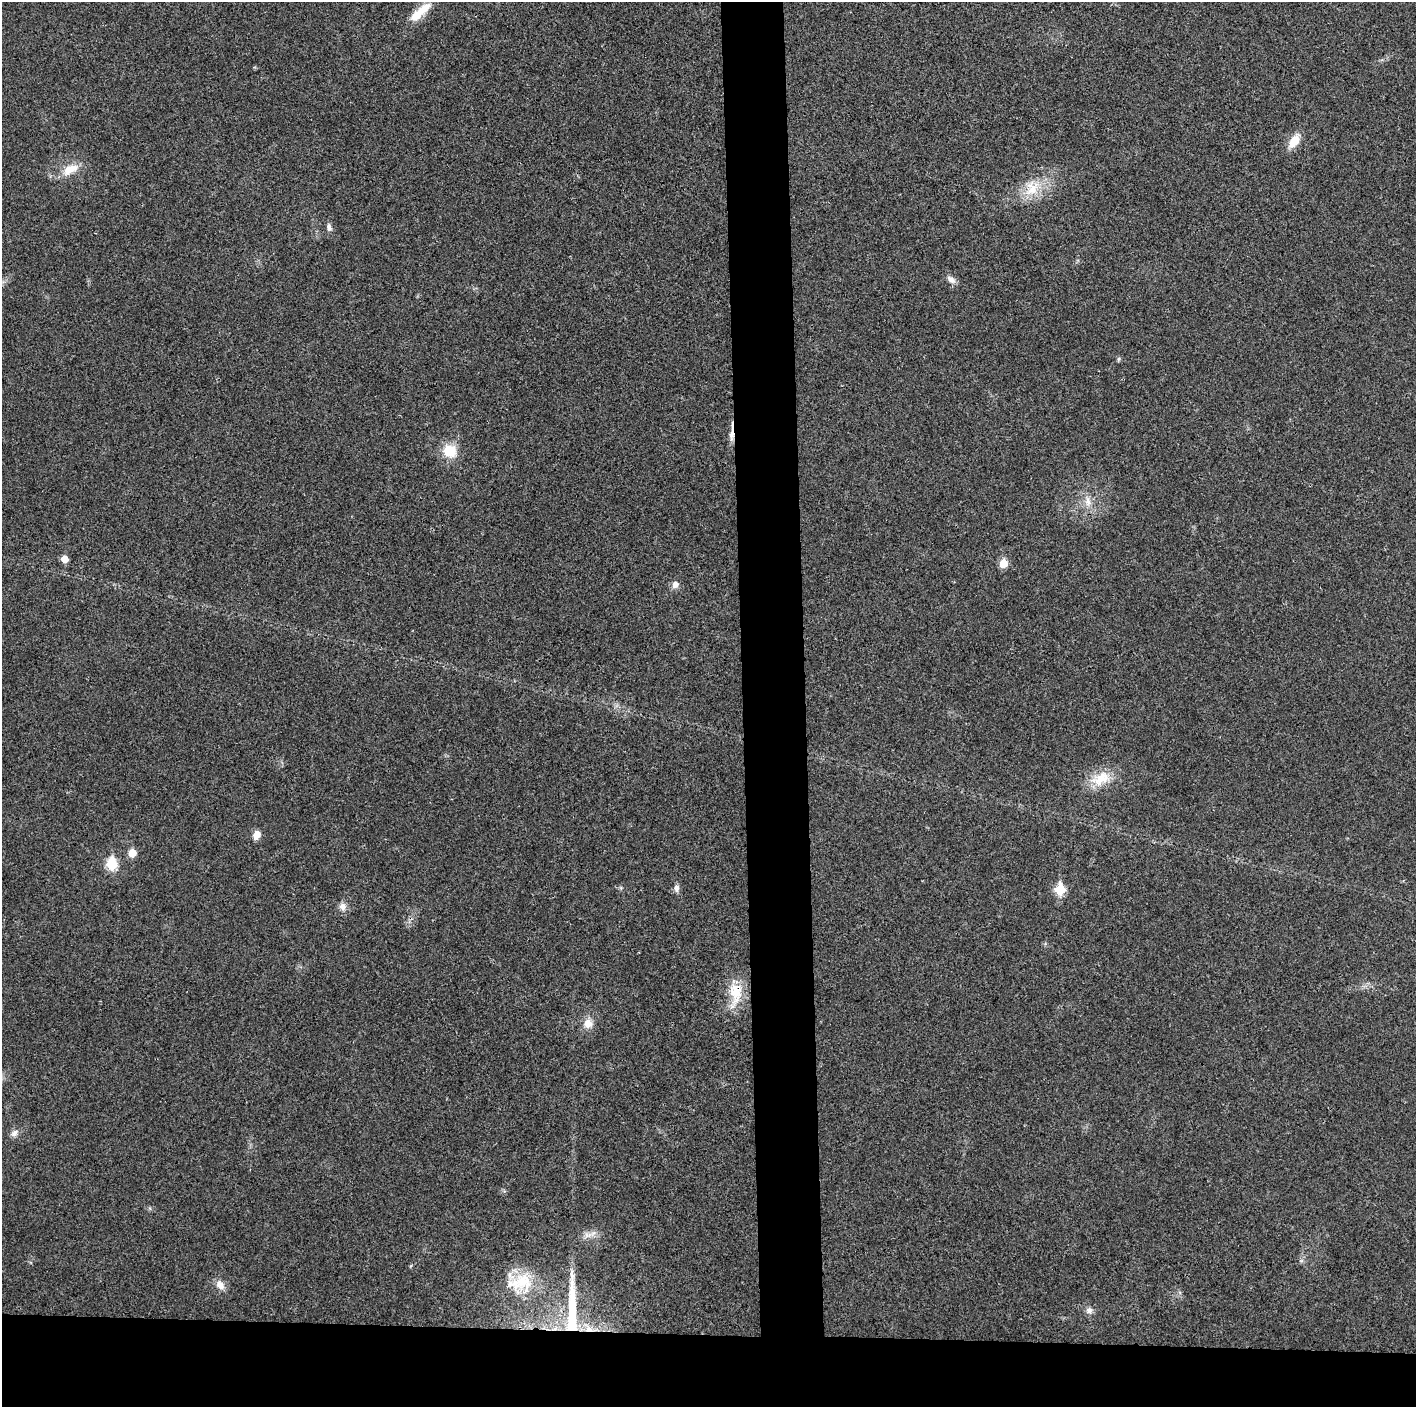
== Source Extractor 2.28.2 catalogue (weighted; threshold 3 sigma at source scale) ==
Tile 8 of 3 x 3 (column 2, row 3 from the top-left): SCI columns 1417-2830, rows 15-1419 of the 4245 x 4233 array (HDU 1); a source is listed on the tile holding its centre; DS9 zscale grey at full resolution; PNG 1418 x 1409 px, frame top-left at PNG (2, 2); no overlay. Shown black and unused: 9% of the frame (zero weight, under 3 of 4 exposures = <1% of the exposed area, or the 3 px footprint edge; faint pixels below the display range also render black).
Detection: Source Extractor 2.28.2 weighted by HDU 2 'WHT'; one run over the whole footprint, this tile lists its part. Background 0.0207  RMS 0.0056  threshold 0.0251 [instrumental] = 3 sigma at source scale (4.5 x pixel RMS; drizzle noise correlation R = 1.50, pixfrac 1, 0.05/0.05 arcsec/px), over >= 5 px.
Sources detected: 29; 1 inside a brighter listed object's ellipse — not listed separately; the other 28 listed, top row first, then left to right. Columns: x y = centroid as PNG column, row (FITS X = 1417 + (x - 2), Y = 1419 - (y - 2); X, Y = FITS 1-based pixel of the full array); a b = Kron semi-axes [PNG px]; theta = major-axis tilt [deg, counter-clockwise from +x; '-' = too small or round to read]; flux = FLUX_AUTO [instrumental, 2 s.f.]
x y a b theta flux
417 14 28 11 42 10
1294 141 16 8 57 9.2
70 169 20 10 25 9.1
1032 188 25 18 65 14
329 227 9 6 -82 2.3
951 280 12 7 -35 2.9
1118 359 6 4 70 0.76
732 433 21 6 85 4.5
450 451 16 14 -41 13
1088 502 13 9 -69 4.5
64 559 5 5 - 7.1
1003 563 6 5 - 12
675 585 9 8 - 3
1101 778 30 17 23 14
257 835 10 8 74 4.1
132 853 5 5 - 12
112 864 7 6 - 38
676 888 9 6 86 2.3
1060 890 6 6 - 25
343 906 10 9 - 3.1
736 991 25 19 -79 15
588 1023 12 11 - 5.4
14 1133 11 8 48 2.7
520 1283 38 25 8 24
220 1285 13 10 -55 4.3
1089 1310 9 8 - 2.5
572 1311 72 9 90 39
589 1329 15 9 -43 6.2
Overlapping masked pixels (flux is a lower limit): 4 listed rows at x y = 732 433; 736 991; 572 1311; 589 1329